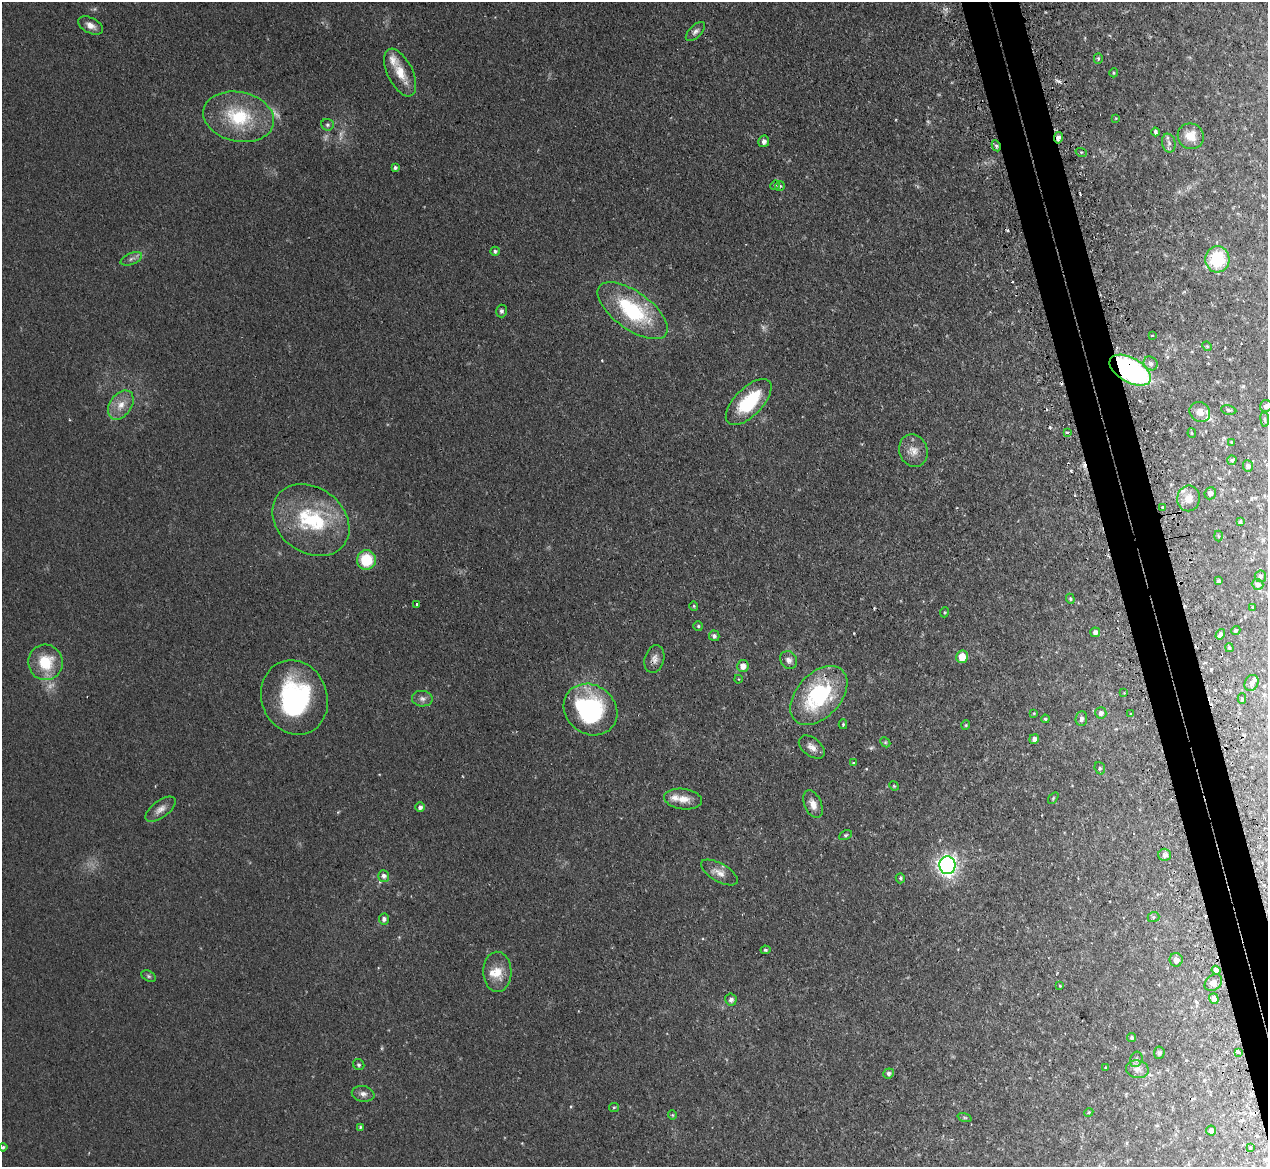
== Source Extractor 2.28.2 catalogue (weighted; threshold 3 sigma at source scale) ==
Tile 6 of 4 x 4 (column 2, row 2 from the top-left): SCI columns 1301-2566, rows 2492-3656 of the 5131 x 5103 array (HDU 1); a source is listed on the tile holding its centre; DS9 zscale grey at full resolution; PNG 1270 x 1169 px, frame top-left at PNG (2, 2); each listed source drawn as its Kron ellipse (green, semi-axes under 4 px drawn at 4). Shown black and unused: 4% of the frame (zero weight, under 2 of 3 exposures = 4% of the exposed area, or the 3 px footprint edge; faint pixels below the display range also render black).
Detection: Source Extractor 2.28.2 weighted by HDU 2 'WHT'; one run over the whole footprint, this tile lists its part. Background 0.0864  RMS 0.0083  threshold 0.0374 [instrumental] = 3 sigma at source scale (4.5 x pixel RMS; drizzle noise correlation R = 1.50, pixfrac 1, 0.05/0.05 arcsec/px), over >= 5 px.
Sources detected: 146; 5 too faint to see at this stretch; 1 inside a brighter object's white glare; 7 cosmic-ray / hot-pixel residue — neither listed nor drawn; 8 inside a brighter listed object's ellipse — not listed separately; the other 125 listed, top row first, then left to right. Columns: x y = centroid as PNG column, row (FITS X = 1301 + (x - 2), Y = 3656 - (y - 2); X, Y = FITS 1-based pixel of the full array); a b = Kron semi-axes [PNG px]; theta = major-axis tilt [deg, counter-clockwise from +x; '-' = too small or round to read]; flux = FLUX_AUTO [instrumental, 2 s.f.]
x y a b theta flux
91 26 13 7 -27 5.4
695 31 12 6 45 2.9
1098 58 5 4 - 1.2
400 73 26 12 -64 16
1114 73 4 4 - 0.95
239 117 36 24 -12 48
1116 118 4 2 - 0.55
327 125 6 5 - 1.7
1155 132 4 3 - 1.7
1191 136 13 12 - 12
1058 138 5 4 - 3.6
764 141 6 5 - 3.1
1169 143 9 6 -78 2.9
996 146 6 4 -62 1.3
1081 152 6 3 -18 0.86
395 168 4 4 - 1.9
775 185 5 4 - 1
780 186 5 5 - 1.1
495 251 5 4 - 1.7
131 259 11 5 22 3.1
1217 259 13 12 - 43
501 311 6 5 - 1.9
633 311 41 19 -36 67
1152 335 2 2 - 1.2
1207 346 5 4 - 0.91
1151 363 7 6 - 3.1
1130 370 23 12 -30 160
749 402 29 14 46 41
121 405 16 10 55 9.8
1266 406 6 5 - 2.9
1229 410 8 5 -9 1.6
1200 412 11 9 -35 7.2
1265 419 7 4 -83 1.4
1067 432 4 3 - 1.5
1192 433 4 4 - 0.95
1231 442 4 2 - 0.62
913 451 17 14 -70 9
1232 460 4 4 - 1.2
1248 466 6 5 - 2.3
1210 493 6 6 - 3.1
1188 498 13 11 80 8.7
1163 507 3 3 - 2.1
311 520 41 32 -37 67
1240 522 3 3 - 1.2
1218 536 5 3 - 0.83
366 560 10 9 - 26
1260 576 6 5 - 1.6
1219 581 4 4 - 1.9
1258 584 6 5 - 2.1
1070 599 5 4 - 1.1
417 604 3 3 - 1.1
694 606 4 4 - 0.85
1252 607 3 2 - 0.62
945 612 5 3 - 0.84
698 626 5 4 - 1.2
1236 630 5 4 - 1.3
1095 632 5 5 - 3
1220 634 5 4 - 1.8
714 636 5 5 - 2.3
1229 648 4 3 - 1
962 657 6 6 - 13
654 659 14 9 73 5.3
789 660 9 8 - 4.4
45 662 18 17 - 27
743 666 6 6 - 7.4
738 679 4 3 - 0.59
1251 683 8 6 58 3.3
1124 693 3 2 - 0.69
819 695 34 22 47 75
294 697 38 32 -68 100
422 699 10 7 -6 3.7
1242 699 5 4 - 1.5
590 709 28 24 -37 100
1034 713 4 3 - 0.72
1101 713 6 5 - 2.7
1131 713 3 2 - 0.89
1081 718 7 5 85 3
1045 719 4 3 - 0.98
843 724 5 4 - 1.1
966 725 4 4 - 0.95
1034 739 5 4 - 3.4
885 742 6 4 -45 1
812 747 15 9 -38 5.6
853 763 4 3 - 0.83
1100 768 6 5 - 1.4
894 786 5 4 - 0.82
1053 798 7 3 54 0.84
683 799 19 10 -8 9.8
813 804 14 8 -66 6.6
420 807 5 5 - 2.5
160 809 18 8 37 6.1
845 835 7 4 26 1.2
1165 855 6 6 - 3.4
947 865 9 8 - 360
719 872 20 9 -29 7.2
384 876 6 5 - 2.8
900 878 5 4 - 1.4
1154 917 6 5 - 1.3
384 919 5 5 - 2.4
765 950 5 4 - 1.3
1176 960 7 6 - 4.3
1216 970 4 4 - 3.3
497 972 20 14 -89 13
149 976 7 5 -28 1.4
1213 983 10 7 43 4.6
1060 986 4 3 - 0.77
731 999 6 5 - 3.1
1214 999 5 4 - 4.3
1132 1037 4 4 - 1.4
1238 1052 4 3 - 2
1159 1053 6 5 - 1.9
1136 1059 8 6 70 2.1
359 1065 6 5 - 1.6
1106 1068 3 2 - 0.81
1137 1069 11 9 -10 5
888 1073 5 5 - 1.9
363 1094 11 7 -11 3.8
614 1107 5 4 - 0.98
1089 1112 4 3 - 0.75
672 1115 4 4 - 0.9
964 1118 7 3 -19 1
360 1127 4 4 - 1
1211 1131 5 5 - 3.7
3 1147 4 4 - 1.2
1250 1148 4 3 - 2
Overlapping masked pixels (flux is a lower limit): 3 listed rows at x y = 1058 138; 1130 370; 654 659
Isophote crosses this tile's border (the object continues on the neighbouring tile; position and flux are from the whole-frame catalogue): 1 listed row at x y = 1266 406